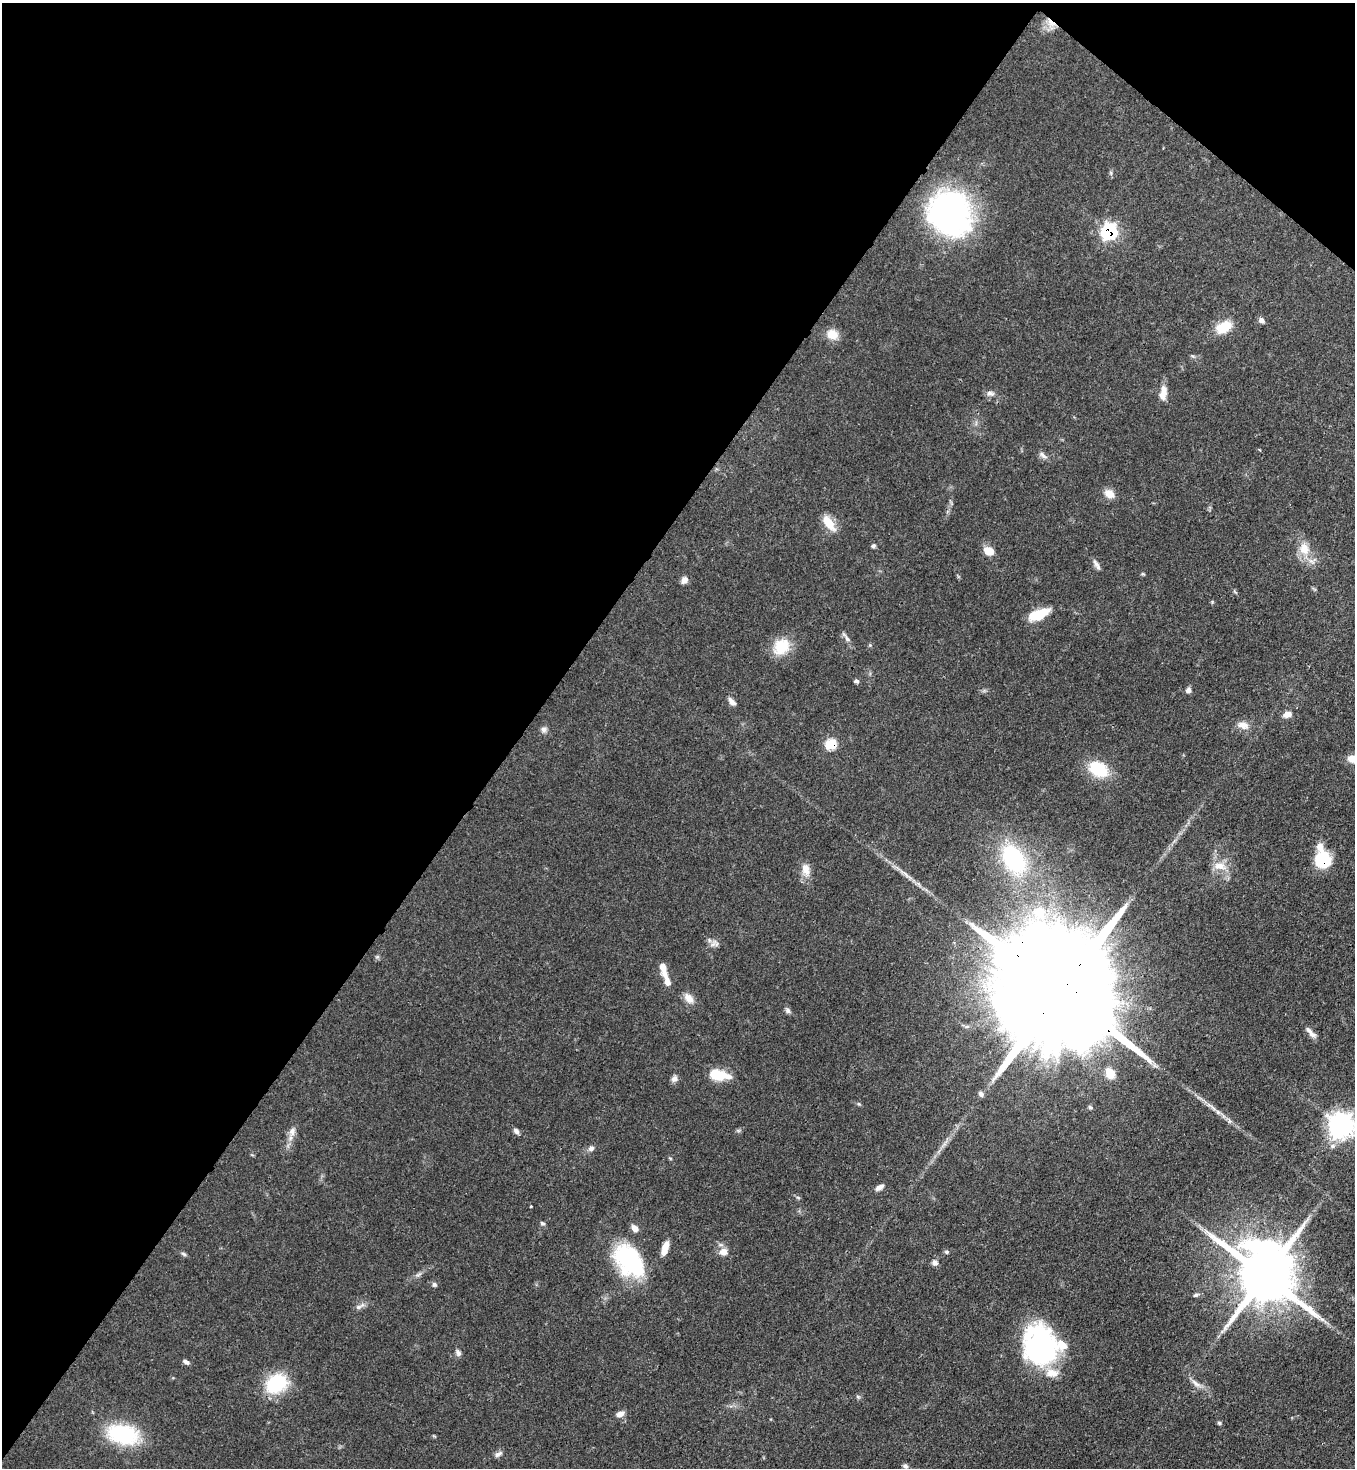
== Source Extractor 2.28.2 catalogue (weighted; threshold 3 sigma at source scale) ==
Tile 2 of 4 x 4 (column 2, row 1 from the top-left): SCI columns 1581-2933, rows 4462-5927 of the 6015 x 5992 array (HDU 1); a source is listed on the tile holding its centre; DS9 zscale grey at full resolution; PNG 1357 x 1470 px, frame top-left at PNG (2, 3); no overlay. Shown black and unused: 41% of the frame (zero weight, under 3 of 4 exposures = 7% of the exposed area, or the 3 px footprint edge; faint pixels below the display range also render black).
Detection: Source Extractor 2.28.2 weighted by HDU 2 'WHT'; one run over the whole footprint, this tile lists its part. Background 0.0644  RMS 0.0036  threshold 0.0163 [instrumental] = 3 sigma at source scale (4.5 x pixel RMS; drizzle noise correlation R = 1.50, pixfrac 1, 0.05/0.05 arcsec/px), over >= 5 px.
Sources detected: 84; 1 inside a brighter object's white glare — not listed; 3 inside a brighter listed object's ellipse — not listed separately; the other 80 listed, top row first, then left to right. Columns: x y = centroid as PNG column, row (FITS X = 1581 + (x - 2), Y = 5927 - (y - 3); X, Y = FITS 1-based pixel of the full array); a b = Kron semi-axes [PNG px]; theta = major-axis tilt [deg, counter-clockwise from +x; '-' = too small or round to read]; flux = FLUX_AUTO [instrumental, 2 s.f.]
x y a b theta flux
1051 24 17 9 -68 3.8
1111 173 7 4 -72 0.56
950 213 45 40 -57 94
1109 232 8 8 - 60
1261 320 8 7 - 1.2
1224 327 19 12 30 8.8
832 334 15 12 -18 4.6
990 393 12 7 -10 1.5
1163 393 19 8 81 3.6
1259 450 5 3 - 0.36
1043 455 15 5 -38 1.4
1109 494 13 10 -35 3.4
829 523 21 9 -55 6.4
873 546 6 5 - 0.7
1304 549 19 14 -76 6.3
989 551 11 8 -22 4.5
1096 564 15 5 -58 1.4
1143 574 6 4 -18 0.4
684 580 8 7 - 1.9
1038 615 20 9 23 11
847 639 13 6 -52 1.4
781 647 23 19 44 9.3
856 681 6 5 - 0.81
1188 690 7 6 - 1.3
732 702 12 6 -48 1.7
1287 714 11 8 15 2.3
1243 725 15 9 -15 3.2
544 730 8 8 - 1.3
831 744 7 6 - 16
1098 769 17 12 -28 18
1320 847 12 9 -53 2.7
1014 859 39 25 -57 36
1323 860 13 11 -87 23
1220 866 18 11 -6 4.5
806 870 19 11 -78 3.8
709 940 7 4 -72 0.77
713 943 13 4 60 1.4
663 968 20 7 -74 4
1057 989 69 22 -40 25000
689 998 15 10 -49 3.2
788 1010 8 6 -59 1
1311 1033 19 6 -46 2.2
1110 1073 14 10 -62 5.3
718 1075 21 10 -14 10
674 1079 9 8 - 1.5
981 1094 7 6 - 1.3
859 1104 6 4 -44 0.48
1090 1107 6 5 - 0.61
1341 1125 9 9 - 310
292 1131 12 9 74 2.3
516 1131 8 5 -51 1.3
1332 1146 8 6 2 1.3
591 1148 8 7 - 1.2
670 1158 5 3 - 0.33
879 1187 10 6 30 1.7
531 1206 3 2 - 0.48
542 1223 6 5 - 0.68
635 1228 9 6 -44 2.3
665 1248 17 7 74 3.6
723 1252 9 9 - 2.9
946 1252 6 4 -2 0.61
184 1254 8 4 -27 0.71
629 1261 41 27 -52 37
935 1262 9 7 -16 1.3
418 1275 9 4 19 0.86
1264 1275 20 16 -52 3100
434 1284 6 5 - 0.94
1196 1295 8 4 25 0.7
360 1306 17 5 30 1.6
1040 1346 40 32 -78 64
458 1353 9 6 -67 1.2
186 1362 8 5 -27 1.2
276 1384 26 20 32 19
1196 1384 19 5 -37 2.4
858 1397 6 4 -19 0.53
620 1414 11 6 17 2.1
1219 1423 5 5 - 0.68
123 1434 34 20 -12 29
498 1454 11 6 33 1.3
905 1466 7 5 -35 0.96
Overlapping masked pixels (flux is a lower limit): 5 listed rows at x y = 1051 24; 1109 232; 831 744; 1323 860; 1057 989
Isophote crosses this tile's border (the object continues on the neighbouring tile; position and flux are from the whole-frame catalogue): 1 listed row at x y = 1341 1125